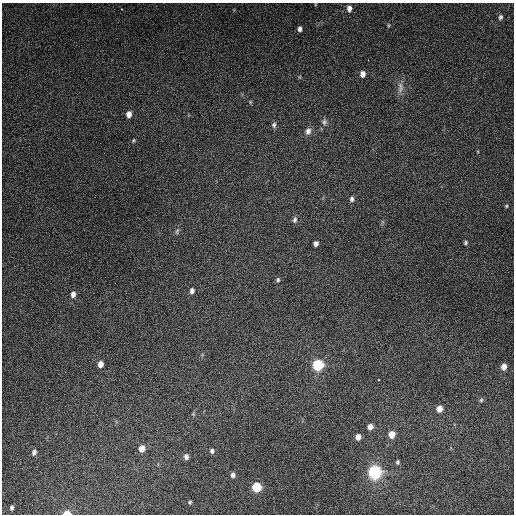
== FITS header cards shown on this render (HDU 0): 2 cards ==
NAXIS1  =                  512
NAXIS2  =                  512

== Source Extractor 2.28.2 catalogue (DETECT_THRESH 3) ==
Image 512 x 512 px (HDU 0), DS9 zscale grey, 1 PNG px = 1 image px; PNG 516 x 516 px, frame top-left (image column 1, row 512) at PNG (2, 3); no overlay
Background 5090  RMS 310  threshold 941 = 3 sigma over >= 5 px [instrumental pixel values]
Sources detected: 42; all 42 listed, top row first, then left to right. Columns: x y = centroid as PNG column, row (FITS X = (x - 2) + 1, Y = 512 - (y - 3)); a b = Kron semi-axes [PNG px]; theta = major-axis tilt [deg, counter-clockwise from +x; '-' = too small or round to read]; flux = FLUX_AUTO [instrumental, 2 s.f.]
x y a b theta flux
349 8 7 6 - 1.1e+05
122 9 2 2 - 1.5e+04
500 17 6 5 - 4.6e+04
388 25 6 4 88 2.4e+04
300 29 5 4 - 7.3e+04
363 74 6 5 - 1.2e+05
400 87 17 7 -89 1.4e+05
250 102 5 3 - 2.1e+04
129 114 6 5 - 1.5e+05
324 122 8 7 - 6.3e+04
274 125 8 6 84 5.1e+04
308 131 9 7 65 9.1e+04
133 140 5 4 - 2.5e+04
352 199 7 5 -89 5.7e+04
506 206 4 4 - 2.2e+04
295 220 8 5 76 5.8e+04
177 231 8 5 66 4.2e+04
316 243 5 4 - 7.6e+04
465 243 5 4 - 3.3e+04
278 280 6 5 - 3.7e+04
192 291 6 5 - 8.0e+04
73 294 7 5 76 1.1e+05
100 364 6 5 - 1.5e+05
318 365 8 8 - 1.1e+06
504 366 6 5 - 1.6e+05
378 380 3 2 - 2.2e+04
481 400 5 5 - 3.2e+04
439 409 6 5 - 1.9e+05
370 427 6 5 - 1.2e+05
392 434 7 6 - 2.3e+05
358 437 6 5 - 1.3e+05
142 448 7 5 73 1.8e+05
212 451 6 6 - 5.5e+04
34 452 7 5 71 7.3e+04
186 457 7 5 89 7.7e+04
397 462 5 4 - 3.8e+04
375 472 10 9 - 1.7e+06
233 475 6 5 - 6.4e+04
257 487 7 6 - 6.9e+05
190 502 5 4 - 2.7e+04
12 508 4 3 - 4.5e+04
67 513 6 4 1 2.2e+05
At the frame edge (FLAGS 8, measured only in part): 1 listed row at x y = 67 513